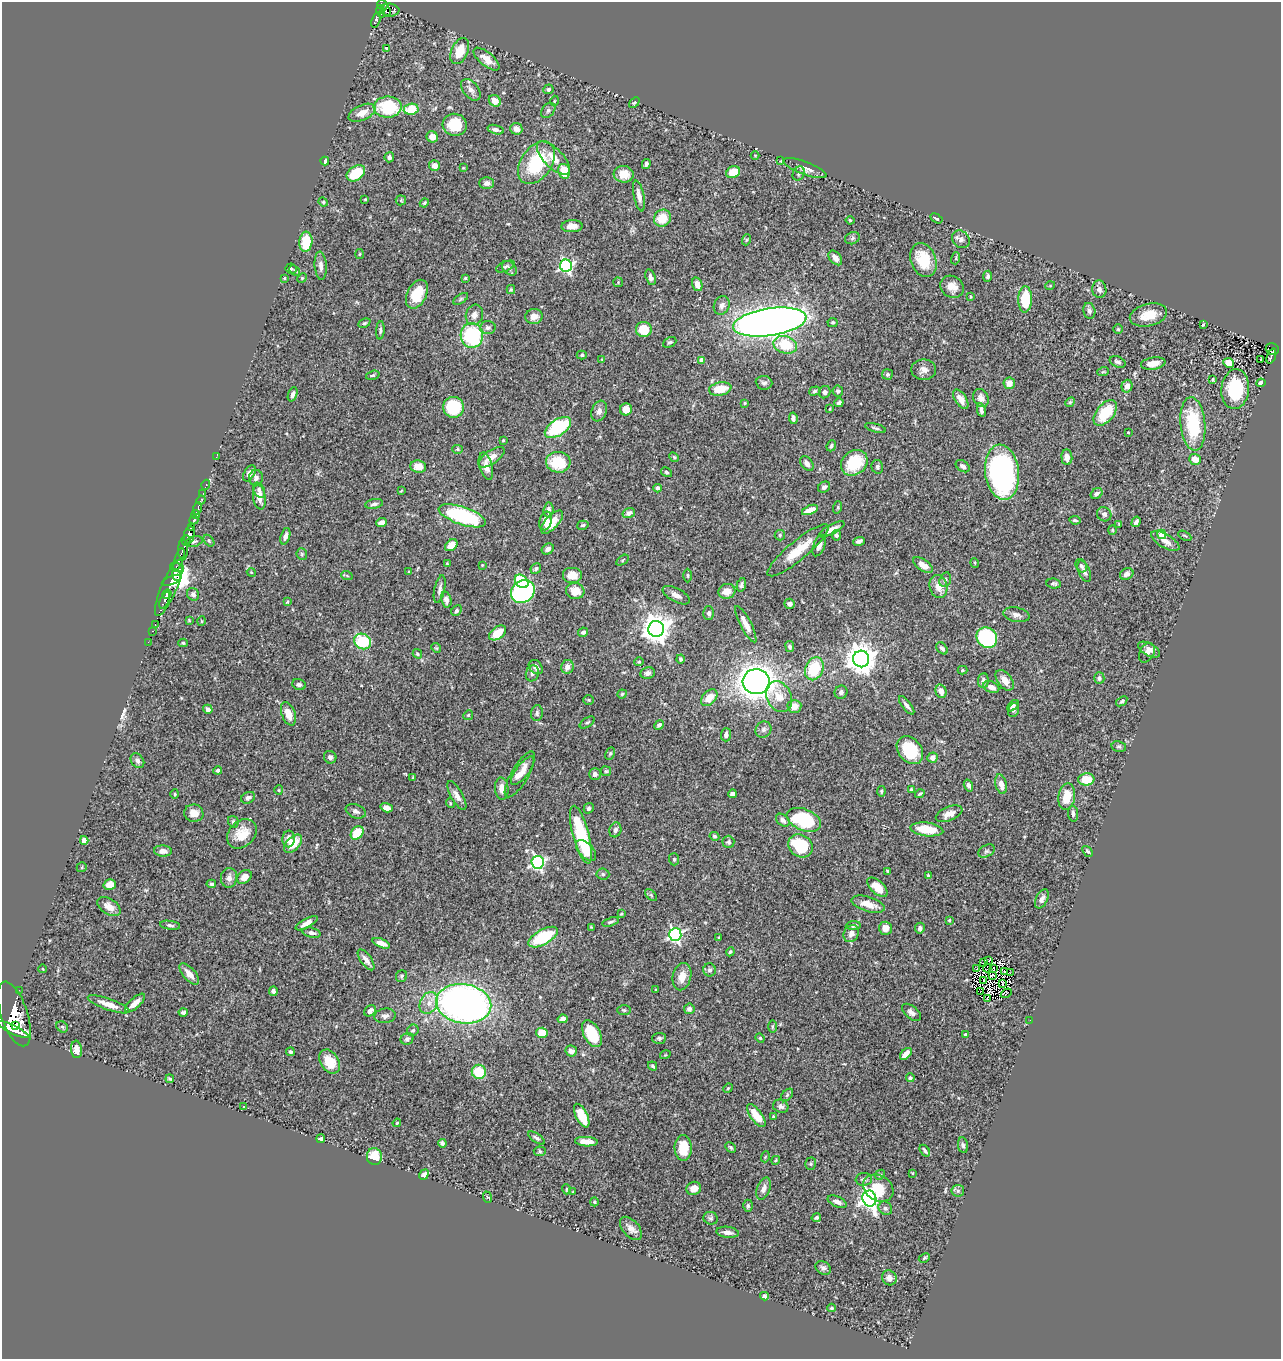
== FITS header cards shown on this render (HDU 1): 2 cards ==
NAXIS1  =                 1279
NAXIS2  =                 1357

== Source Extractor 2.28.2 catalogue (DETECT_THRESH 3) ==
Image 1279 x 1357 px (HDU 1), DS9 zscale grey, 1 PNG px = 1 image px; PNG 1283 x 1361 px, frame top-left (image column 1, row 1357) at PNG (2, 2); each listed source drawn as its Kron ellipse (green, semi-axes under 4 px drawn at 4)
Background 0.915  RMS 0.027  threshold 0.0824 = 3 sigma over >= 5 px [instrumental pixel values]
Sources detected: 475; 6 with non-positive FLUX_AUTO (blend fragments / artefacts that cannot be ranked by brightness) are neither listed nor drawn; the other 469 listed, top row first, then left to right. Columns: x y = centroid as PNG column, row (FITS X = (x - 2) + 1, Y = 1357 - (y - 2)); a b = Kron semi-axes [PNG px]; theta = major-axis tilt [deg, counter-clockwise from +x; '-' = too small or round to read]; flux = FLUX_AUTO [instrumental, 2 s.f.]
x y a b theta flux
382 5 6 4 -59 530
386 10 6 3 -69 260
390 10 9 6 -5 390
381 11 6 4 -78 380
376 20 8 4 73 240
386 48 4 2 - 2.1
460 51 14 8 65 34
486 59 16 7 -39 19
548 89 5 4 - 4.3
471 90 12 7 -52 9.1
495 101 6 5 - 17
554 101 5 3 - 1.6
634 103 6 4 42 2.6
388 107 14 10 1 110
411 109 7 5 8 46
548 110 8 6 49 4.5
362 113 14 7 24 19
455 125 12 11 - 62
516 129 6 6 - 11
496 130 8 4 -14 6.2
432 137 6 5 - 18
755 155 4 3 - 1.4
389 157 5 5 - 6.2
553 158 21 9 -45 26
325 161 4 4 - 7.6
781 161 3 2 - 1.2
536 163 24 15 56 110
646 164 5 4 - 3.9
434 166 5 5 - 12
463 168 4 2 - 1.2
805 168 23 6 -21 14
564 171 7 6 - 36
733 172 7 5 28 33
356 173 10 7 34 62
799 173 7 5 61 4.3
624 174 10 8 -5 24
486 183 7 6 - 8.4
639 196 15 5 -78 11
365 199 3 2 - 1.4
401 200 5 5 - 2
323 202 5 4 - 2.2
424 203 4 3 - 2
662 218 9 8 - 36
936 218 7 3 -30 2.8
850 220 4 4 - 2.3
572 226 10 6 2 17
852 238 8 6 23 4.3
961 239 10 8 -46 7.6
746 240 5 3 - 2
306 242 10 6 84 53
360 254 5 3 - 1.8
835 258 8 5 -50 11
956 258 6 4 73 2.1
923 260 17 12 -69 58
321 266 14 6 -85 8.7
505 266 10 4 23 4.2
566 266 6 6 - 350
509 268 8 6 -43 5
291 269 5 5 - 2.4
295 270 6 2 -44 2.2
988 276 5 4 - 4.2
651 277 8 5 -73 6
285 278 4 2 - 1.5
302 278 5 4 - 2
465 278 4 4 - 2
618 282 5 4 - 2
697 284 7 5 -72 14
1050 286 5 3 - 1.6
952 287 12 10 -35 18
511 289 4 4 - 2.1
1099 289 8 7 - 7.9
417 294 15 9 63 49
971 296 3 3 - 2
461 299 8 4 34 3.1
1025 299 13 7 89 80
722 305 9 7 65 8
1089 311 8 6 -77 5.9
474 315 10 8 71 11
1148 315 19 11 14 33
534 316 8 7 - 14
770 322 37 13 8 2100
833 322 5 4 - 2.5
364 323 6 4 27 3
1203 325 3 3 - 2
488 328 8 6 4 5.4
644 329 8 7 - 46
1118 329 5 4 - 2.5
380 330 9 4 86 3.9
472 336 12 11 - 150
670 342 7 4 26 3.1
785 345 12 8 -15 59
1272 349 7 5 -18 110
582 355 5 4 - 2.6
1271 356 8 3 71 110
1261 359 3 2 - 2.3
602 360 4 2 - 1.6
702 360 4 4 - 16
1118 362 8 5 -25 5
1153 363 12 6 10 17
1229 363 5 4 - 34
924 370 12 10 0 12
1103 372 6 3 19 1.8
887 374 5 5 - 3.6
373 375 7 4 17 3
1213 380 3 3 - 2.1
764 383 8 6 -6 5
1009 383 6 5 - 15
1261 383 4 3 - 7.8
1127 386 6 5 - 12
720 389 11 6 11 39
1235 389 20 14 84 100
815 391 6 4 17 3.2
838 391 5 5 - 4
825 392 6 5 - 6.3
293 394 7 4 71 6.4
981 398 9 7 -63 11
961 399 11 5 -56 15
1070 402 5 4 - 2.4
745 403 4 3 - 1.8
839 403 5 4 - 5.9
454 407 10 10 - 84
626 409 6 6 - 18
830 409 4 3 - 1.4
981 410 7 4 -79 6.4
599 411 11 7 70 9.6
1105 413 15 8 50 63
793 418 6 4 -82 5
1193 424 27 12 -85 110
558 427 15 8 33 130
875 428 11 4 -16 4
1128 432 3 2 - 1.9
503 440 3 3 - 1.8
831 446 6 4 67 3.2
458 449 5 4 - 2.6
216 457 3 2 - 4.7
492 457 15 6 34 16
674 457 5 4 - 2.2
1067 457 8 5 -85 13
1195 459 6 5 - 16
558 462 12 10 -4 67
854 463 14 11 39 76
807 464 8 5 -55 8.1
418 466 8 6 -15 23
486 466 14 6 -75 13
963 466 7 5 -34 6.5
877 467 7 5 -76 4.3
666 472 6 4 -31 3.5
1002 472 27 17 -83 420
249 473 9 5 59 9.5
256 478 8 7 - 7.2
206 485 5 3 - 31
824 487 6 5 - 6.1
657 488 4 4 - 8
259 490 8 5 -61 5.9
401 491 3 2 - 1.3
203 493 4 2 - 74
1097 494 6 5 - 5.6
259 497 12 6 -81 18
201 500 4 3 - 190
374 504 9 5 10 5.1
838 507 6 4 72 2.1
198 508 6 3 68 460
548 510 7 5 85 7.5
810 510 8 4 20 21
629 513 6 5 - 8.5
1104 514 7 7 - 5.9
195 515 4 4 - 370
462 516 24 9 -19 200
194 520 4 3 - 500
1075 520 6 3 -9 3.1
546 521 9 6 75 15
552 522 14 6 47 27
1136 522 5 4 - 3.9
381 523 5 4 - 12
1119 524 3 2 - 1.6
583 525 6 4 15 2.7
191 527 4 3 - 440
832 529 14 5 29 14
1112 530 5 4 - 2.2
1162 534 5 4 - 56
189 535 9 5 82 1200
780 535 5 5 - 2.5
836 535 5 4 - 5
285 536 8 4 74 7.9
1185 536 7 3 -30 2
186 541 5 4 - 420
194 541 9 5 17 3.9
209 541 6 4 -53 2.6
859 541 6 4 19 5.3
1165 541 16 6 -31 15
451 545 7 5 40 23
819 545 11 5 67 9.5
548 549 6 5 - 8
183 550 10 5 -89 600
798 550 39 9 40 45
302 554 6 5 - 2.9
179 559 12 3 71 340
622 560 7 4 34 2.5
447 563 3 3 - 1.5
975 563 5 3 - 1.5
482 565 3 3 - 1.7
923 565 11 5 -33 19
1081 566 7 5 -65 3.9
177 568 7 4 -17 270
536 569 5 5 - 4.1
409 571 3 3 - 1.7
1084 571 11 5 -68 7.2
251 572 4 3 - 1.7
1127 574 7 5 25 7.5
176 575 6 3 -70 190
572 575 10 8 0 22
688 575 7 3 -89 2.1
347 576 6 3 -20 1.8
172 580 10 3 20 420
945 580 7 5 72 4.2
522 581 8 5 -44 100
1054 583 7 5 -6 3.2
741 585 7 4 76 4.5
938 586 11 9 -79 20
169 588 31 7 67 810
440 589 14 5 77 7.6
575 591 9 8 - 24
727 591 8 7 - 17
523 592 12 11 - 400
167 594 5 4 - 450
193 594 6 5 - 5.4
676 595 15 6 -28 12
164 600 9 3 68 400
446 600 8 5 -77 7.7
287 602 4 4 - 1.9
790 604 5 5 - 7.4
457 610 6 4 49 3.6
709 613 7 5 -88 5
1016 615 13 7 -11 9.2
189 620 4 3 - 1.4
202 621 5 3 - 1.6
746 624 20 5 -63 19
155 625 3 2 - 31
656 629 8 8 - 2300
153 631 3 2 - 24
583 632 5 4 - 4.7
498 633 9 6 35 39
987 638 11 9 -42 210
363 641 9 7 -33 92
148 642 2 2 - 7.7
183 643 5 4 - 2.4
790 646 5 4 - 4.8
436 648 5 4 - 2.5
942 648 7 4 -48 5.4
1149 650 12 6 -29 10
1147 653 10 7 60 10
417 654 5 3 - 2.4
680 659 4 4 - 3.3
861 659 8 8 - 2800
639 662 5 4 - 2.2
536 667 8 6 -47 7.3
567 667 7 6 - 12
814 669 12 9 67 73
963 670 5 4 - 2.4
532 673 8 6 71 6.2
648 673 7 6 - 6.4
1099 678 6 5 - 5.1
983 680 7 5 86 6.6
1005 680 12 7 -52 18
756 682 13 12 - 1700
299 685 7 5 -21 4.4
991 687 8 5 -24 12
941 691 7 5 -73 14
841 692 7 6 - 6.6
622 694 4 4 - 2.6
779 696 16 12 -63 27
709 698 10 6 48 23
589 700 5 4 - 2.2
1122 701 6 3 36 2.8
907 705 11 4 -52 6.9
794 706 7 6 - 19
1013 706 7 4 43 5.4
208 709 5 4 - 7.9
1014 710 7 5 72 3.9
537 713 8 6 84 4.5
288 714 12 6 -70 22
468 715 5 4 - 2.4
587 722 8 4 32 3.5
659 725 5 4 - 4.2
763 729 8 7 - 6.5
726 735 6 5 - 6.5
1119 747 7 5 -13 3.1
910 750 15 11 -52 77
610 753 6 4 63 2.6
330 757 6 6 - 5.5
933 758 5 5 - 10
137 761 8 6 -52 6.5
218 770 4 3 - 3.5
523 771 17 6 53 14
606 771 5 5 - 2.3
520 774 26 8 60 23
595 774 6 6 - 7.1
413 778 3 2 - 1.7
1086 779 8 6 6 41
1001 784 10 5 -76 14
968 785 6 4 -72 6.8
502 789 11 7 -85 15
911 789 4 3 - 2.4
279 790 5 4 - 2.1
881 791 5 3 - 2.1
175 794 4 4 - 2.1
732 794 4 4 - 9.4
920 794 5 3 - 2.8
457 796 16 6 -60 11
1067 797 13 8 81 36
248 798 7 5 30 6.1
450 803 5 3 - 1.7
387 808 6 4 -17 11
589 808 5 4 - 4.5
356 811 10 6 -22 7.1
194 813 9 8 - 21
949 814 14 7 22 17
1073 814 8 5 -81 4.9
783 820 7 5 -40 6.6
804 820 18 10 -21 130
233 822 6 5 - 3.3
927 829 16 6 -7 46
615 830 7 6 - 6.9
357 833 7 5 50 43
242 834 16 12 45 33
581 835 30 8 -75 140
714 836 5 4 - 2.9
289 839 8 6 87 11
84 840 4 4 - 24
728 842 6 6 - 4.5
293 844 11 6 46 32
800 846 13 11 -35 88
586 850 13 7 -48 25
163 851 9 5 -4 11
986 851 9 5 26 4.3
1088 851 6 4 -48 3.1
674 859 6 5 - 3.2
538 862 6 6 - 350
82 867 5 5 - 2.2
888 871 4 3 - 3
603 874 6 5 - 4
928 876 4 3 - 2.7
244 877 8 6 39 15
229 878 10 8 82 9.1
110 884 6 5 - 20
211 884 4 3 - 3.9
877 887 12 6 -43 28
651 895 7 4 -46 2.7
1042 899 10 6 63 7.4
868 904 17 7 -17 23
109 907 13 7 -34 15
621 914 4 3 - 1.9
949 920 4 3 - 1.8
610 922 8 4 17 3.6
307 923 12 4 29 12
170 925 10 4 -8 4.5
853 926 8 4 3 3.3
591 927 4 3 - 1.5
885 928 6 6 - 15
920 928 5 5 - 6.7
312 933 9 5 -13 6.6
851 933 9 7 60 9.5
675 935 6 6 - 360
543 937 16 7 29 100
719 938 4 3 - 1.7
381 943 9 4 -22 13
730 952 4 4 - 3.8
366 960 12 5 -55 12
989 960 3 3 - 3.3
983 963 3 2 - 1.2
976 968 2 2 - 1.3
987 968 4 2 - 0.95
43 969 4 2 - 1.2
993 969 3 2 - 0.64
710 970 6 6 - 5
1005 972 3 2 - 2.4
1010 973 2 2 - 1.8
189 974 13 6 -49 15
992 975 4 2 - 2.3
401 976 6 5 - 3.4
682 977 14 9 76 19
983 980 2 2 - 3
1002 983 4 2 - 2.3
656 989 4 2 - 1.3
19 990 2 2 - 10
273 991 5 4 - 5.6
981 992 3 2 - 1.5
1006 993 6 2 34 1.4
988 999 3 2 - 1.9
135 1003 13 5 42 14
429 1003 11 8 63 16
109 1004 22 5 -19 19
464 1004 28 19 -9 920
689 1009 5 5 - 5.7
624 1010 7 5 -1 3.2
370 1011 6 5 - 8.6
183 1012 4 4 - 4.7
911 1012 11 6 -40 8.1
14 1014 34 13 -71 7700
385 1016 11 7 9 8.1
563 1019 5 4 - 7.9
1030 1020 2 2 - 1.6
16 1025 3 2 - 600
772 1026 6 3 89 2.1
62 1027 6 5 - 2.8
13 1030 17 4 -26 3300
413 1030 6 5 - 3.6
542 1033 6 5 - 29
592 1034 14 8 -63 76
965 1035 4 3 - 2.3
659 1038 7 5 3 3.6
760 1038 5 4 - 1.9
407 1039 6 6 - 6.8
76 1049 9 5 -86 16
571 1051 6 5 - 8.9
290 1052 4 4 - 3.4
906 1054 7 4 46 15
665 1055 5 3 - 1.6
330 1062 13 9 -57 30
653 1066 5 3 - 2.6
479 1072 7 7 - 59
910 1078 4 4 - 5.1
170 1079 4 3 - 2.8
728 1088 5 4 - 2.1
787 1095 7 4 46 3.1
244 1106 3 2 - 1.9
781 1106 8 6 -24 6
582 1116 13 5 -63 42
756 1116 13 5 -53 34
773 1117 4 3 - 2.3
397 1123 4 3 - 1.9
537 1138 9 4 -35 4.6
321 1139 4 3 - 2.5
586 1142 11 4 -3 19
442 1143 4 4 - 4
963 1145 8 5 -81 4.1
731 1147 6 4 -45 3
683 1148 13 8 -89 36
540 1151 6 4 -4 3
925 1151 6 3 -54 3.4
374 1157 8 7 - 44
765 1157 5 3 - 1.5
776 1160 4 3 - 1.9
811 1164 6 5 - 3.1
912 1173 3 2 - 1.2
424 1175 5 4 - 6.4
880 1175 5 4 - 2.6
864 1179 8 6 4 5.3
694 1188 7 6 - 13
878 1188 16 12 -32 50
566 1189 5 3 - 1.7
764 1189 11 6 68 12
958 1191 6 6 - 4.1
573 1192 4 2 - 1.4
487 1197 6 4 -70 1.7
869 1199 8 7 - 880
594 1202 4 4 - 2
837 1202 10 5 -25 9.2
748 1206 6 4 -89 3.5
885 1208 7 6 - 4.7
711 1218 7 6 - 4
816 1218 5 4 - 3.5
631 1228 14 8 -48 12
728 1232 11 5 -7 9.7
924 1258 6 3 28 2.3
823 1268 8 6 -30 5.6
889 1278 8 7 - 12
764 1296 4 4 - 5.5
832 1308 4 3 - 2.9
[6 non-positive-flux detections neither listed nor drawn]